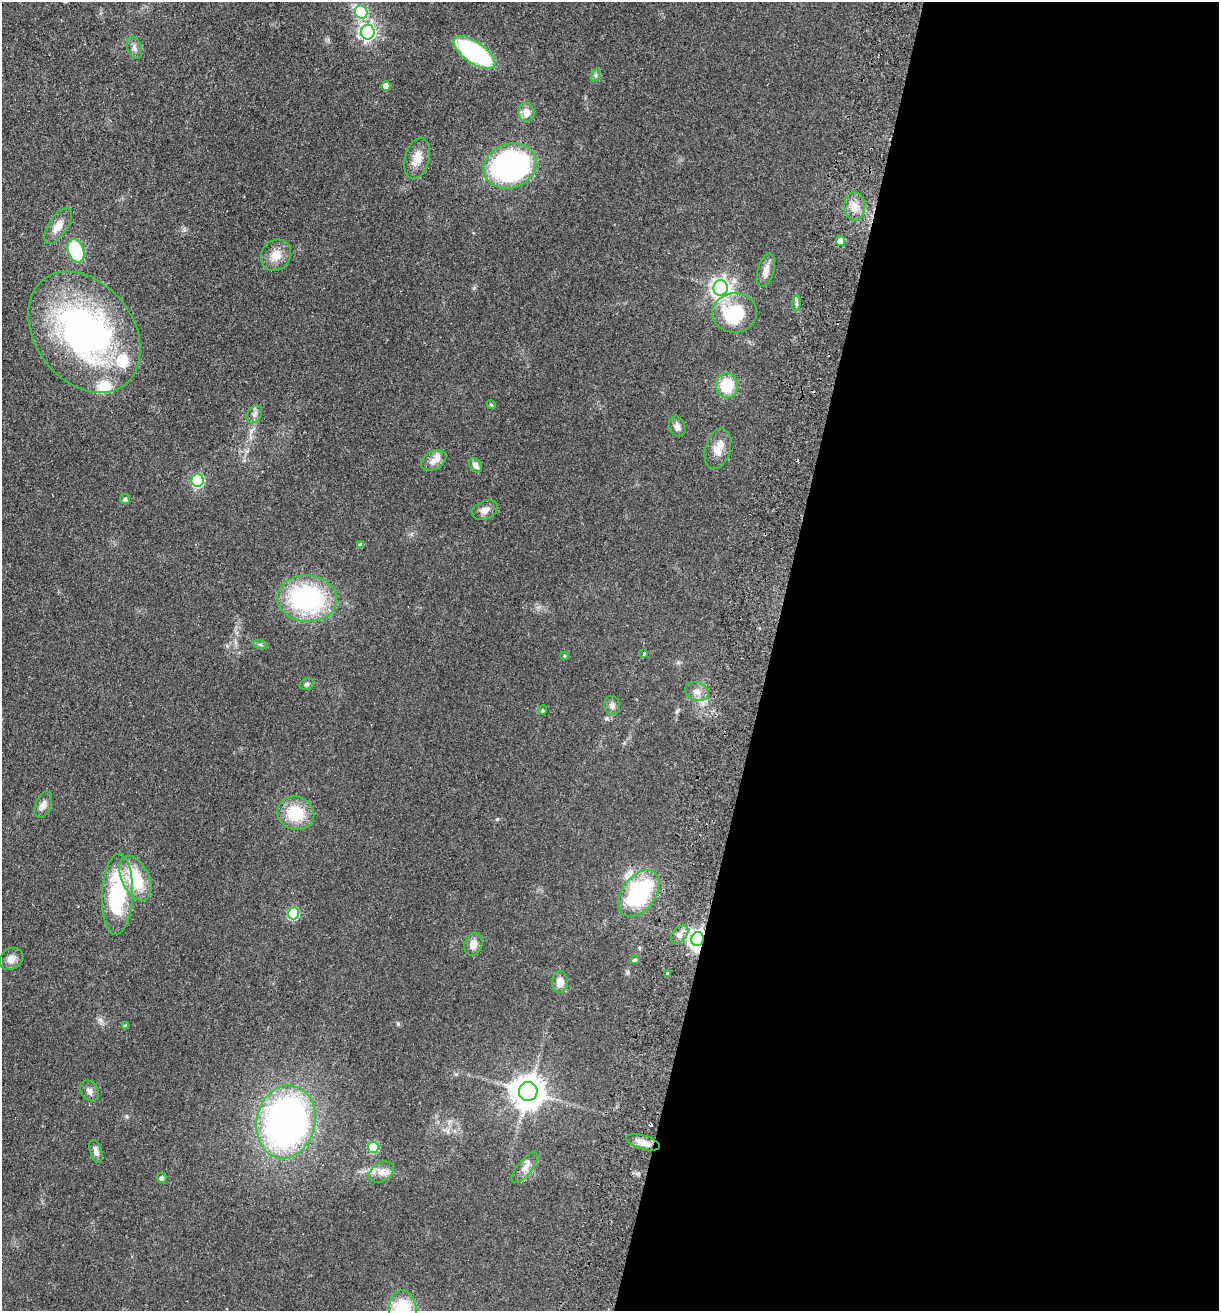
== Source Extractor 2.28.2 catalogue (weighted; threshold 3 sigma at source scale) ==
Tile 12 of 4 x 4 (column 4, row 3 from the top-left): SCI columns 3840-5056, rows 1328-2636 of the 5368 x 5274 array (HDU 1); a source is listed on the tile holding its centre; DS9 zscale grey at full resolution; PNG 1221 x 1313 px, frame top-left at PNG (2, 2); each listed source drawn as its Kron ellipse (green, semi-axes under 4 px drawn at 4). Shown black and unused: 37% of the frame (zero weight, under 2 of 3 exposures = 3% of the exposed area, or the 3 px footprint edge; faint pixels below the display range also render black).
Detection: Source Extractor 2.28.2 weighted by HDU 2 'WHT'; one run over the whole footprint, this tile lists its part. Background 0.0768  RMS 0.0079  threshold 0.0354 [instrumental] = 3 sigma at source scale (4.5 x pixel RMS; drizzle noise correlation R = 1.50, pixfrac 1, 0.05/0.05 arcsec/px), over >= 5 px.
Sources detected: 66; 1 cosmic-ray / hot-pixel residue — neither listed nor drawn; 3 inside a brighter listed object's ellipse — not listed separately; the other 62 listed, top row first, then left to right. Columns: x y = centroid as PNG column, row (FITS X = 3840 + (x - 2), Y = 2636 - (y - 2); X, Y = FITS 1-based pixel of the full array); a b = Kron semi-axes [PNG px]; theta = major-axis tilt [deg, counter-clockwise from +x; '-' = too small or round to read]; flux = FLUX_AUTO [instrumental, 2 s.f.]
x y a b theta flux
361 12 7 6 - 55
368 32 7 6 - 230
134 48 11 7 -71 3.1
474 53 24 10 -35 99
596 75 7 4 72 1.6
386 86 5 4 - 6.9
526 112 9 8 - 6.5
417 158 21 12 75 9.9
510 166 27 22 18 150
854 206 14 10 -88 7.4
58 226 20 9 56 8.3
840 241 5 4 - 8.4
76 251 12 8 -72 49
276 255 16 14 51 9.9
766 270 17 8 75 6.1
721 288 8 7 - 350
796 303 8 4 82 1.8
735 313 22 20 6 42
84 332 66 49 -52 240
727 385 12 11 - 24
491 405 5 4 - 1.1
254 415 9 7 56 2.7
677 427 10 7 -69 3.5
718 449 21 12 74 10
433 461 13 9 28 5
476 465 8 6 -53 3.7
198 480 6 6 - 83
125 499 5 5 - 2
485 510 14 9 25 4.5
360 545 4 3 - 2
307 599 30 23 -3 110
260 645 8 4 -9 1.4
644 653 4 3 - 2.9
564 656 4 4 - 0.82
307 684 7 5 14 1.6
697 692 12 9 -14 5.6
612 705 9 8 - 2.8
542 710 5 4 - 0.88
43 805 14 8 68 4.5
296 813 19 16 -16 27
135 878 24 13 -64 34
639 893 26 16 54 94
117 894 41 15 88 66
293 913 6 5 - 65
680 934 11 7 51 3.8
698 939 7 6 - 360
473 944 12 9 71 6.3
11 959 13 10 36 5.6
635 960 4 4 - 1.5
668 974 3 3 - 2.1
560 982 11 8 86 6.9
126 1026 4 3 - 2
90 1091 11 8 -56 3.4
528 1091 9 9 - 1300
286 1122 37 29 77 300
643 1142 17 7 -16 7.2
373 1147 5 5 - 38
96 1151 12 6 -73 3.5
525 1168 19 7 51 5.6
381 1172 13 9 29 6.5
162 1178 5 5 - 2.6
403 1310 20 13 -84 40
Overlapping masked pixels (flux is a lower limit): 1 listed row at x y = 698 939
Isophote crosses this tile's border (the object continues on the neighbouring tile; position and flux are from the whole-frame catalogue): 1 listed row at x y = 403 1310
Unlisted compact peaks at least as high as the median listed source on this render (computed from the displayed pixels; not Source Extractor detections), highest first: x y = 398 1024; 497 819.